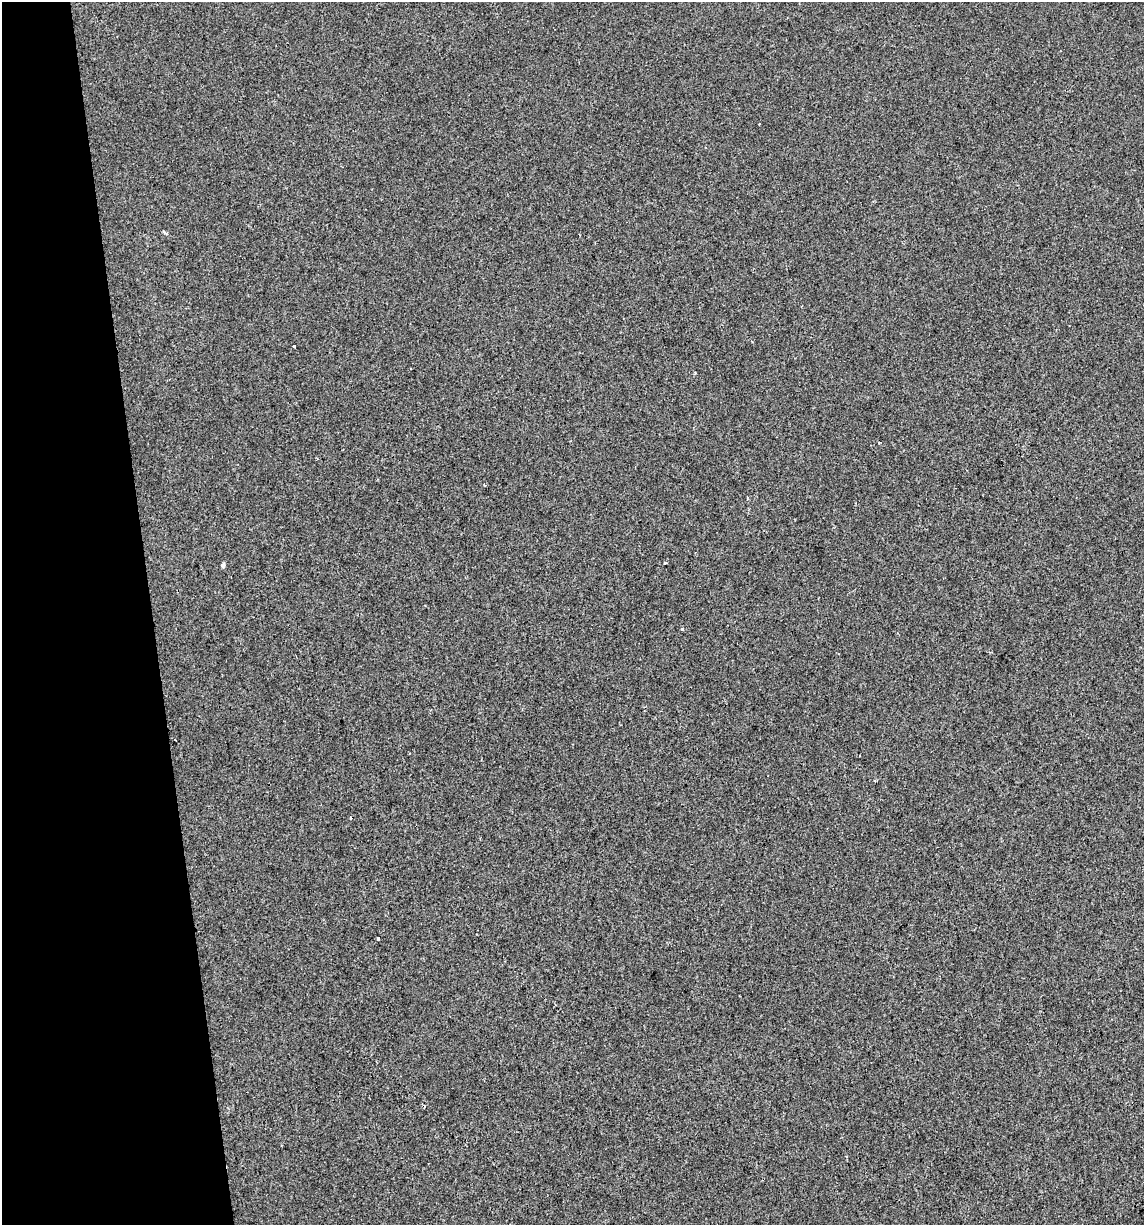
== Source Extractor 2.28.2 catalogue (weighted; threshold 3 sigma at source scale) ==
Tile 5 of 4 x 4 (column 1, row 2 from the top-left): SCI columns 29-1170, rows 2448-3670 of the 4671 x 4894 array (HDU 1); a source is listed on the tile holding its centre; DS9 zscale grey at full resolution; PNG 1146 x 1227 px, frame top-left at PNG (2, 2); no overlay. Shown black and unused: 13% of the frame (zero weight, under 2 of 3 exposures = <1% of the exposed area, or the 3 px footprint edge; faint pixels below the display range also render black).
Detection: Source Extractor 2.28.2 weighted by HDU 2 'WHT'; one run over the whole footprint, this tile lists its part. Background -4.44e-04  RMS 0.0042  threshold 0.0188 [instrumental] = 3 sigma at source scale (4.5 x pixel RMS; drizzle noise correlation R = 1.50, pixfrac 1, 0.0396/0.0396 arcsec/px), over >= 5 px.
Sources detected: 12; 3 cosmic-ray / hot-pixel residue — not listed; the other 9 listed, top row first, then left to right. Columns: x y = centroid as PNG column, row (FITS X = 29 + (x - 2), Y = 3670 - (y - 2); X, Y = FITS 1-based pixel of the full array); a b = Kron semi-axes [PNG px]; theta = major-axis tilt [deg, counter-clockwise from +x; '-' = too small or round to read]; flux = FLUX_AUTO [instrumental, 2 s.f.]
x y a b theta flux
759 124 2 2 - 0.31
164 232 5 3 - 0.43
294 346 2 2 - 0.35
695 373 4 3 - 0.42
879 443 3 2 - 0.82
665 563 3 3 - 1.1
223 565 4 4 - 1.3
875 781 4 2 - 0.33
378 939 3 3 - 2.6